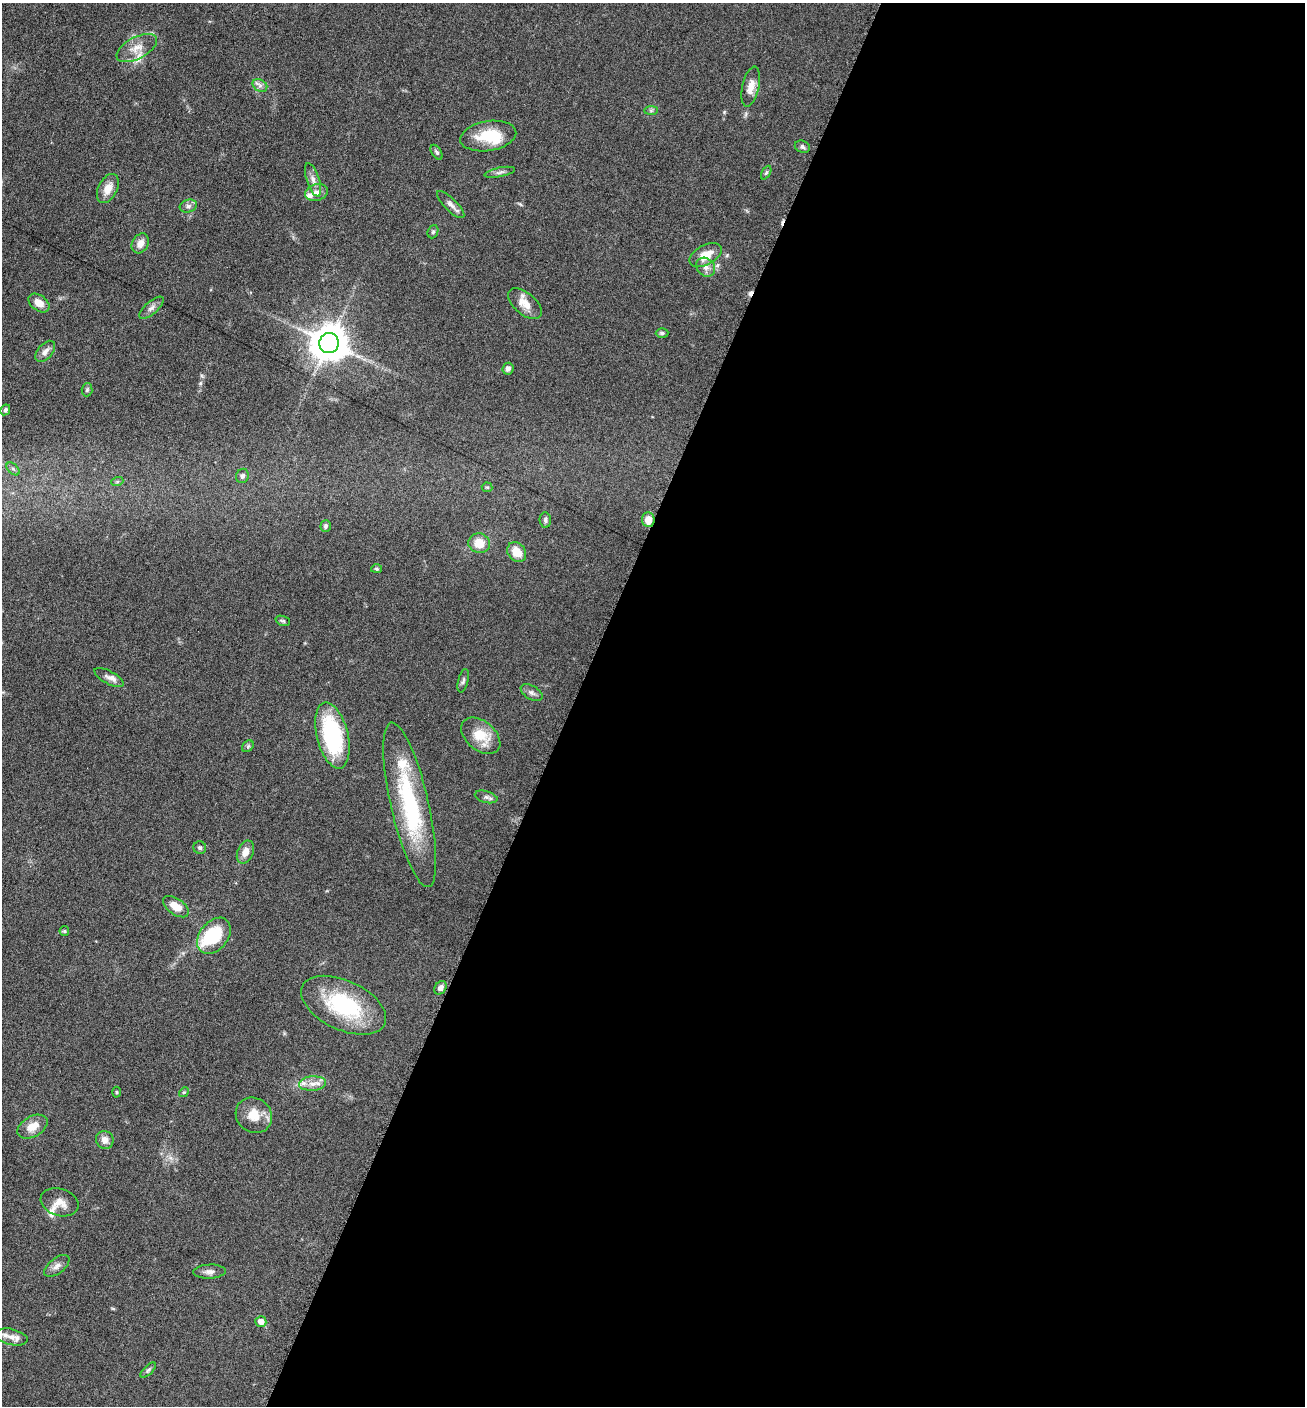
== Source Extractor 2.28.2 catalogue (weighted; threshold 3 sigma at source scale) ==
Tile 12 of 4 x 4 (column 4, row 3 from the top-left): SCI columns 4195-5497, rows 1410-2813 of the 5649 x 5632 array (HDU 1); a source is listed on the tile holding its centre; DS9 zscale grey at full resolution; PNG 1307 x 1408 px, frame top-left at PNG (2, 3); each listed source drawn as its Kron ellipse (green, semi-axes under 4 px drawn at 4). Shown black and unused: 56% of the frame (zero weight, under 6 of 12 exposures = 1% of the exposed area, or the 3 px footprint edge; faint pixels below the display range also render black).
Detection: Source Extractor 2.28.2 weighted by HDU 2 'WHT'; one run over the whole footprint, this tile lists its part. Background 0.088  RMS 0.0039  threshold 0.0158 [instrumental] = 3 sigma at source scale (4.09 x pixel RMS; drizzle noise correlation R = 1.36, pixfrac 0.8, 0.05/0.05 arcsec/px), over >= 5 px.
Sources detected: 76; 3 inside a brighter object's white glare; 2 cosmic-ray / hot-pixel residue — neither listed nor drawn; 6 inside a brighter listed object's ellipse — not listed separately; the other 65 listed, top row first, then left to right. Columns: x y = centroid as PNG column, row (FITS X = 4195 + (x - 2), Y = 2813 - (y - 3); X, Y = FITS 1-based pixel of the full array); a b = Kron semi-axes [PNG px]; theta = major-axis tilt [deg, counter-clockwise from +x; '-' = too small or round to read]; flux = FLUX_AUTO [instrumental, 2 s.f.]
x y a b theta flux
137 48 22 10 28 4.7
260 85 8 6 -31 1.2
751 87 20 8 78 3.7
651 111 7 4 1 0.6
488 136 28 15 9 12
802 147 8 6 -24 0.89
437 152 8 4 -57 0.79
500 172 15 4 12 1.2
766 173 7 4 62 0.57
313 180 17 6 -72 2.2
108 189 15 9 63 4.3
316 192 12 8 14 2.5
451 205 18 6 -45 2
188 206 9 6 15 1.2
433 232 7 5 68 0.63
140 243 10 8 60 2.9
705 255 17 9 28 5.9
706 267 10 8 -45 2.4
39 303 12 7 -36 3.6
525 304 20 11 -41 4.6
151 308 15 6 41 1.6
662 333 6 4 0 0.64
329 343 10 9 - 870
45 351 12 7 49 2.1
508 369 6 5 - 1.5
87 390 6 5 - 0.63
5 410 6 4 61 0.76
13 469 8 4 -44 0.78
242 476 7 6 - 1.1
117 482 6 4 19 0.52
487 487 5 5 - 0.48
545 520 7 5 -83 0.85
648 520 7 6 - 3.8
326 526 6 5 - 0.86
479 543 11 9 -14 5.9
517 552 10 8 -50 5.7
377 569 5 4 - 0.55
283 621 7 4 -19 0.61
109 677 16 6 -28 1.8
463 681 12 5 76 0.99
532 693 12 6 -29 1.4
332 735 34 15 -76 37
481 736 22 14 -40 8.8
248 746 7 5 46 0.68
486 797 11 6 -15 1.2
410 805 84 19 -77 40
200 848 6 6 - 0.85
245 852 12 8 67 3.1
176 907 15 8 -34 4.9
64 931 5 5 - 0.46
214 936 20 14 51 20
440 988 7 5 56 1.7
344 1005 45 24 -25 31
313 1084 14 7 4 2.7
117 1092 5 3 - 0.39
184 1092 5 4 - 0.44
254 1115 19 17 -37 6.7
32 1127 16 10 30 4.9
105 1140 9 8 - 2.6
59 1202 19 13 -18 3.9
57 1266 15 7 38 2
209 1272 16 7 2 1.9
261 1322 5 5 - 3.3
11 1337 17 8 -13 3
148 1370 10 4 45 0.8
Overlapping masked pixels (flux is a lower limit): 1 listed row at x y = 648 520